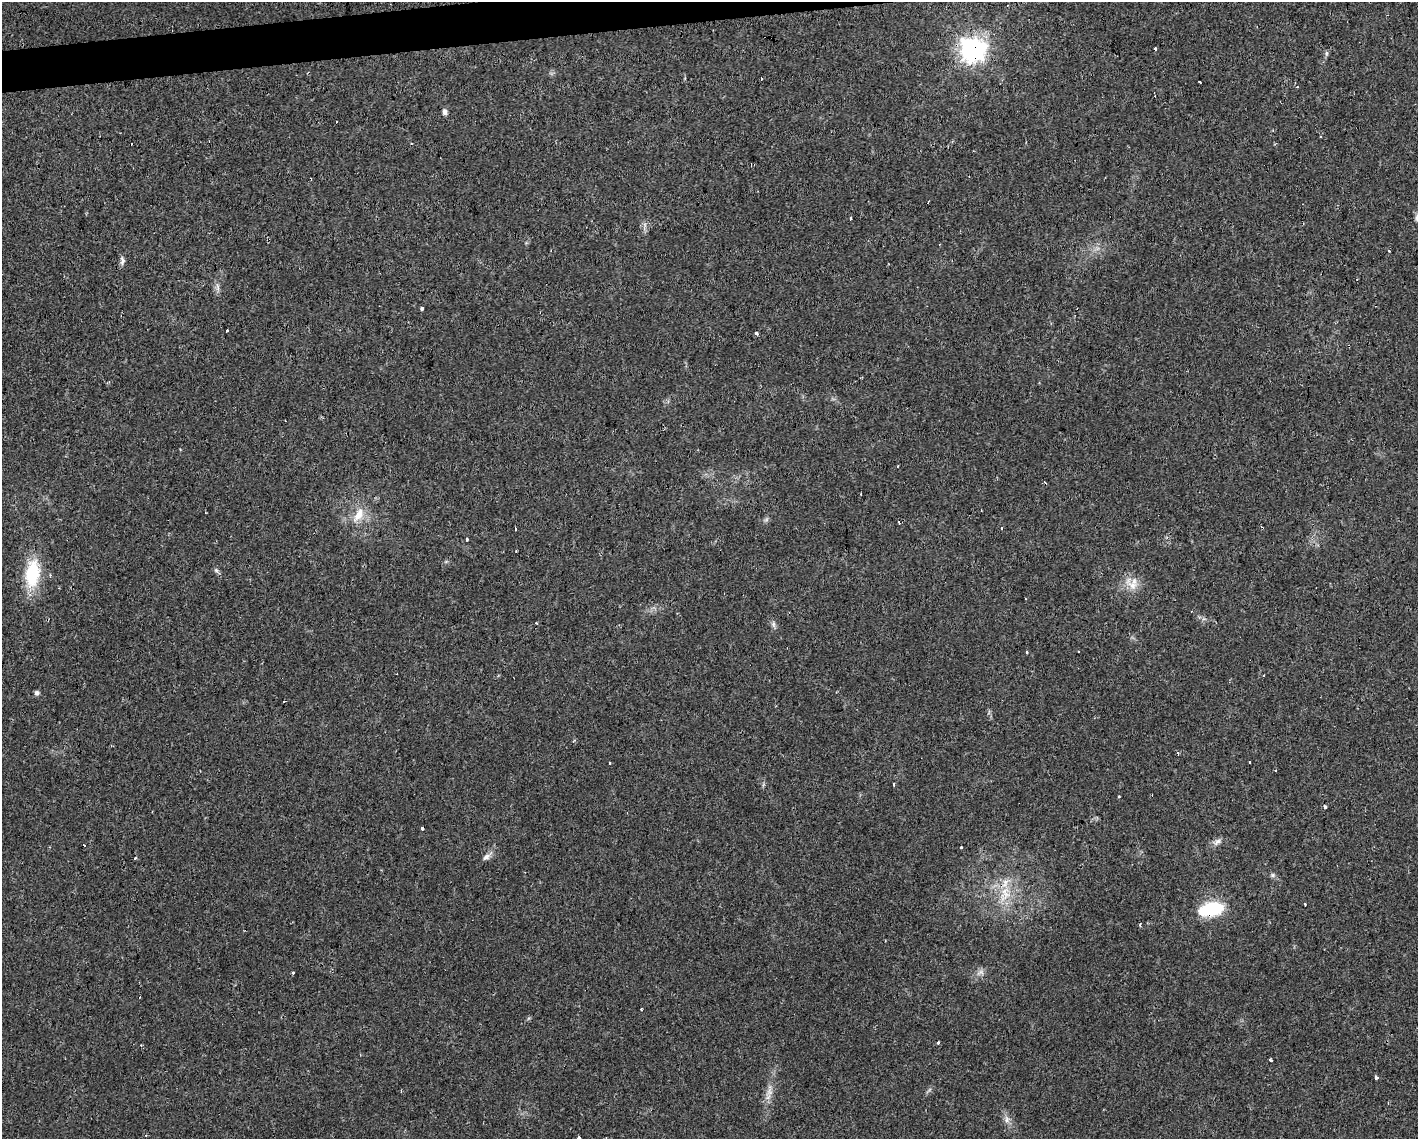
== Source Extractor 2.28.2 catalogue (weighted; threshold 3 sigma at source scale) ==
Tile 8 of 3 x 4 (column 2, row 3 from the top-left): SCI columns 1463-2878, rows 1138-2274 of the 4298 x 4548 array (HDU 1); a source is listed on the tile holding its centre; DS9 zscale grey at full resolution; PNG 1420 x 1141 px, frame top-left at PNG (2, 2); no overlay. Shown black and unused: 2% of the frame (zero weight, under 2 of 3 exposures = <1% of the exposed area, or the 3 px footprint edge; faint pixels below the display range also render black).
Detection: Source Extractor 2.28.2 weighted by HDU 2 'WHT'; one run over the whole footprint, this tile lists its part. Background 0.0253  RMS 0.0033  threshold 0.0147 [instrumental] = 3 sigma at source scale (4.5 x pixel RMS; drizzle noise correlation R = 1.50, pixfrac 1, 0.0396/0.0396 arcsec/px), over >= 5 px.
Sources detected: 68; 23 cosmic-ray / hot-pixel residue — not listed; the other 45 listed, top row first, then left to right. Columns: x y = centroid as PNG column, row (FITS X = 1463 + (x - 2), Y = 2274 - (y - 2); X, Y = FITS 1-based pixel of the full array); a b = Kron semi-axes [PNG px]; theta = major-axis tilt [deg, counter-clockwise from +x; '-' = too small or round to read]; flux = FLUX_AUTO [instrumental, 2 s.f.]
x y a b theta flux
972 50 10 10 - 180
1326 53 7 4 -89 0.56
761 79 3 3 - 1.8
1199 81 2 2 - 0.26
445 112 6 5 - 1.2
411 143 3 2 - 0.26
850 218 3 3 - 1.2
1389 250 3 2 - 0.66
122 260 13 6 -85 1.1
217 287 12 4 -85 1.1
421 308 4 3 - 2.6
226 330 3 3 - 1.2
756 333 3 3 - 4.1
898 466 3 2 - 0.46
359 515 22 11 61 5.2
899 522 4 2 - 2.8
1002 528 3 3 - 0.53
466 539 3 3 - 1.2
516 551 2 2 - 0.29
216 570 6 5 - 0.64
32 574 34 17 84 16
1133 585 28 10 -39 4.3
773 624 10 5 -83 0.92
37 693 6 6 - 0.88
609 763 3 3 - 0.94
893 784 3 2 - 0.43
1119 796 3 2 - 0.26
1325 807 3 3 - 3.6
1217 842 12 7 46 1.4
961 847 3 2 - 0.26
486 857 11 7 34 1.4
134 859 3 3 - 1
1272 875 6 5 - 0.64
1006 892 24 12 -77 7.5
1305 904 3 2 - 0.36
1211 909 25 14 13 17
980 972 12 6 21 1.5
293 973 3 3 - 1.4
641 1009 3 3 - 0.56
938 1043 3 3 - 1.5
1271 1060 3 3 - 1.5
1376 1078 4 3 - 2.6
769 1091 18 8 77 2.8
1007 1119 8 7 - 1.3
579 1138 3 3 - 0.56
Overlapping masked pixels (flux is a lower limit): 2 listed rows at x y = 972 50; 1211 909
Isophote crosses this tile's border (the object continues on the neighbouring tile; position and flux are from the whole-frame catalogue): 1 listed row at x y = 579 1138